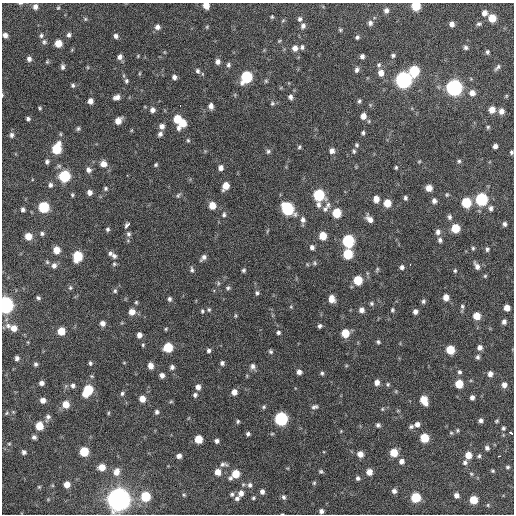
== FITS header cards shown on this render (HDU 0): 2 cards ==
NAXIS1  =                  512 / Axis length
NAXIS2  =                  512 / Axis length

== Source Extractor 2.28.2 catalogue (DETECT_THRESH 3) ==
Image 512 x 512 px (HDU 0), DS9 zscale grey, 1 PNG px = 1 image px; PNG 516 x 516 px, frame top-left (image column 1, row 512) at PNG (2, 3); no overlay
Background 1180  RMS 35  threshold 105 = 3 sigma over >= 5 px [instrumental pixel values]
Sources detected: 298; all 298 listed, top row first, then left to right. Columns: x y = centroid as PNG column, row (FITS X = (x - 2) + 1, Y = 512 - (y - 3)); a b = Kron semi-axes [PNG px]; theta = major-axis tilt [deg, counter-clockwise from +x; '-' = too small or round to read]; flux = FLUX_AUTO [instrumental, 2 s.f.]
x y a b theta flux
20 3 6 3 1 3.0e+03
206 5 5 5 - 2.2e+04
416 6 6 6 - 7.3e+04
35 7 6 5 - 9.2e+03
58 8 5 4 - 2.9e+03
386 11 6 6 - 9.0e+03
484 13 7 6 - 1.2e+04
272 17 5 3 - 2.8e+03
492 18 6 6 - 4.3e+04
85 19 5 5 - 3.2e+03
300 19 6 5 - 6.0e+03
370 23 7 6 - 7.7e+03
452 24 5 5 - 1.0e+04
479 24 7 5 6 4.8e+03
303 26 7 6 - 7.3e+03
157 27 6 6 - 9.6e+03
207 27 5 4 - 2.6e+03
340 30 5 4 - 3.0e+03
5 35 5 5 - 9.9e+03
41 35 6 5 - 4.7e+03
69 35 6 5 - 5.9e+03
116 36 6 5 - 6.9e+03
357 37 5 5 - 4.6e+03
279 41 5 4 - 2.5e+03
44 42 7 6 - 5.1e+03
58 43 6 6 - 3.0e+04
302 47 6 5 - 5.1e+03
466 47 5 5 - 5.4e+03
295 48 6 6 - 1.4e+04
487 52 5 4 - 4.7e+03
393 55 5 5 - 4.3e+03
362 56 5 4 - 6.7e+03
120 57 7 6 - 9.3e+03
29 59 6 5 - 7.6e+03
47 62 5 4 - 2.7e+03
218 62 7 5 86 9.4e+03
228 65 6 5 - 5.3e+03
379 65 6 6 - 5.1e+03
63 67 6 5 - 5.9e+03
87 67 5 3 - 2.2e+03
497 67 10 4 47 5.6e+03
357 70 7 5 68 6.8e+03
197 71 7 6 - 6.3e+03
414 71 7 6 - 1.1e+05
140 73 5 3 - 2.2e+03
381 73 8 7 - 1.6e+04
174 77 5 5 - 7.5e+03
246 77 8 6 60 1.8e+05
403 80 7 7 - 7.9e+05
126 81 6 5 - 4.5e+03
266 81 6 5 - 3.3e+03
73 85 5 5 - 4.2e+03
454 88 7 7 - 7.5e+05
472 93 7 7 - 1.4e+04
2 95 5 3 - 2.1e+03
117 97 7 5 20 1.1e+04
290 97 7 5 -76 7.2e+03
90 101 5 4 - 1.4e+04
359 101 5 4 - 4.1e+03
272 103 6 5 - 3.9e+03
180 106 2 2 - 3.9e+03
211 106 6 5 - 1.0e+04
40 108 4 3 - 2.9e+03
152 110 6 6 - 9.5e+03
492 110 6 6 - 2.1e+04
501 111 6 6 - 1.2e+04
363 116 7 6 - 1.6e+04
28 119 4 4 - 4.8e+03
177 119 7 5 88 5.0e+04
118 121 6 5 - 2.0e+04
183 123 9 6 56 4.0e+04
162 126 6 6 - 1.1e+04
488 127 5 5 - 3.4e+03
78 129 6 4 86 3.9e+03
363 133 5 4 - 4.2e+03
160 134 6 5 - 7.0e+03
11 135 6 5 - 6.3e+03
188 140 5 4 - 3.2e+03
357 145 6 5 - 3.9e+03
495 146 4 4 - 8.6e+03
299 147 5 5 - 3.6e+03
56 149 8 6 69 1.0e+05
268 151 6 6 - 5.1e+03
332 151 6 6 - 1.0e+04
354 151 6 5 - 4.1e+03
511 152 4 3 - 3.9e+03
419 161 5 3 - 2.3e+03
459 161 5 5 - 4.0e+03
47 162 5 5 - 5.5e+03
103 164 8 7 - 1.8e+04
156 164 5 4 - 3.4e+03
396 167 5 4 - 3.2e+03
221 168 6 5 - 1.0e+04
89 170 7 6 - 8.9e+03
64 176 7 6 - 1.6e+05
50 185 6 5 - 6.5e+03
226 186 7 5 62 2.8e+04
106 188 5 5 - 4.1e+03
429 188 6 6 - 1.8e+04
89 192 6 5 - 1.0e+04
72 195 5 4 - 3.2e+03
178 195 8 5 52 4.4e+03
319 195 7 7 - 1.5e+05
447 195 5 4 - 3.3e+03
405 198 5 4 - 5.0e+03
376 199 6 5 - 1.8e+04
481 199 7 6 - 2.3e+05
434 201 6 5 - 7.5e+03
466 202 6 6 - 9.3e+04
387 203 6 6 - 3.6e+04
212 205 6 6 - 3.1e+04
318 205 7 6 - 8.6e+03
328 205 9 6 79 8.7e+03
43 207 6 6 - 1.3e+05
491 208 7 5 83 6.8e+03
287 209 8 7 - 2.2e+05
325 209 8 7 - 8.1e+03
23 210 4 4 - 6.0e+03
337 213 6 6 - 6.2e+04
224 214 7 5 88 5.0e+03
449 217 6 5 - 5.8e+03
370 219 10 6 -44 1.5e+04
303 220 8 6 -74 8.5e+03
505 224 5 4 - 5.7e+03
127 225 6 3 49 1.5e+04
455 228 6 6 - 6.3e+04
108 229 5 5 - 4.5e+03
267 231 6 3 71 2.2e+03
438 232 7 6 - 8.8e+03
42 233 5 5 - 4.6e+03
128 234 7 6 - 5.9e+03
28 236 6 6 - 2.9e+04
323 236 6 6 - 4.1e+04
440 240 6 5 - 6.1e+03
348 241 7 6 - 2.3e+05
312 247 7 6 - 7.4e+03
473 248 5 4 - 3.1e+03
487 249 6 5 - 4.5e+03
56 250 6 6 - 2.9e+04
110 253 6 5 - 5.5e+03
348 254 6 6 - 9.5e+04
77 256 7 6 - 9.9e+04
114 256 8 6 -59 7.4e+03
203 258 9 5 45 8.4e+03
47 262 6 5 - 3.7e+03
315 263 6 5 - 4.1e+03
114 264 6 6 - 4.2e+03
410 264 3 2 - 2.4e+03
54 266 7 6 - 9.2e+03
477 266 9 5 -61 1.1e+04
402 267 5 5 - 6.6e+03
377 269 7 4 64 3.3e+03
192 270 7 5 -86 5.2e+03
243 270 4 4 - 3.9e+03
455 271 5 4 - 3.3e+03
485 276 4 4 - 2.9e+03
358 280 6 6 - 7.0e+04
218 283 6 4 -89 3.5e+03
70 288 6 4 -89 3.7e+03
228 288 6 5 - 4.4e+03
115 291 6 5 - 4.1e+03
257 293 6 5 - 4.6e+03
446 297 6 5 - 1.7e+04
38 298 5 4 - 4.4e+03
169 299 6 5 - 5.2e+03
332 299 7 6 - 1.9e+04
423 301 5 5 - 4.8e+03
136 302 5 4 - 2.9e+03
371 303 5 5 - 4.1e+03
5 305 7 6 - 8.3e+05
462 306 6 5 - 4.2e+03
291 307 5 4 - 2.3e+03
507 308 5 5 - 1.9e+04
209 310 5 4 - 3.5e+03
362 310 6 6 - 1.1e+04
392 310 5 4 - 3.3e+03
202 311 6 5 - 3.5e+03
132 312 7 7 - 1.9e+04
415 312 5 4 - 8.6e+03
235 316 6 4 85 3.0e+03
477 316 6 6 - 3.4e+04
504 322 5 4 - 7.2e+03
103 323 6 6 - 1.1e+04
8 326 8 7 - 9.3e+03
320 326 5 4 - 5.3e+03
14 328 6 6 - 2.0e+04
166 329 5 4 - 2.6e+03
61 331 6 5 - 4.0e+04
278 332 5 5 - 4.8e+03
345 333 6 6 - 4.6e+04
139 335 5 5 - 1.2e+04
378 342 5 4 - 4.0e+03
143 345 5 4 - 2.5e+03
168 347 6 6 - 7.7e+04
480 347 6 6 - 9.3e+03
209 350 5 5 - 5.3e+03
450 350 6 6 - 5.8e+04
271 352 6 5 - 4.3e+03
478 357 6 5 - 5.3e+03
17 358 5 5 - 6.4e+03
90 363 6 4 -68 4.1e+03
124 363 5 3 - 1.8e+03
222 363 5 5 - 5.8e+03
35 364 4 4 - 4.7e+03
151 366 6 5 - 1.6e+04
253 366 7 6 - 8.7e+03
172 367 5 5 - 6.7e+03
299 372 5 5 - 9.8e+03
459 372 5 5 - 4.8e+03
322 373 5 5 - 4.1e+03
490 374 6 5 - 1.2e+04
162 375 5 5 - 9.3e+03
247 376 5 3 - 2.0e+03
377 382 6 5 - 1.3e+04
41 383 5 4 - 8.6e+03
388 384 6 5 - 3.5e+03
459 384 6 6 - 4.9e+04
504 385 6 5 - 1.2e+04
73 386 7 6 - 7.1e+03
198 387 6 5 - 1.1e+04
88 390 10 6 59 1.0e+05
396 391 6 4 72 2.5e+03
234 392 5 5 - 1.4e+04
122 393 6 5 - 4.8e+03
195 395 5 5 - 5.3e+03
472 397 5 4 - 8.0e+03
142 399 6 5 - 2.3e+04
43 400 6 5 - 1.3e+04
424 400 8 5 -65 4.4e+04
171 402 6 4 1 2.6e+03
66 404 7 7 - 2.8e+04
264 407 6 5 - 3.8e+03
315 407 9 5 9 6.1e+03
382 409 4 4 - 2.5e+03
157 412 6 5 - 5.7e+03
7 413 5 3 - 2.4e+03
108 413 5 3 - 2.5e+03
48 417 9 6 66 7.9e+03
281 419 7 7 - 3.3e+05
481 420 5 4 - 6.9e+03
238 421 5 3 - 3.3e+03
497 421 5 3 - 3.1e+03
417 424 6 5 - 9.8e+03
378 425 5 5 - 5.3e+03
39 426 6 6 - 4.3e+04
411 427 7 5 23 5.1e+03
503 428 5 4 - 4.2e+03
457 430 6 4 71 3.2e+03
341 431 4 4 - 2.1e+03
451 433 5 5 - 3.2e+03
511 433 4 3 - 9.5e+03
248 434 4 4 - 5.2e+03
34 437 5 5 - 6.4e+03
424 438 6 6 - 6.7e+04
198 439 6 5 - 4.7e+04
217 441 5 4 - 6.3e+03
9 444 4 4 - 2.4e+03
487 448 5 5 - 6.5e+03
24 452 5 5 - 6.6e+03
84 452 6 6 - 7.7e+04
394 453 6 6 - 4.4e+04
360 454 6 6 - 1.8e+04
468 455 6 6 - 2.6e+04
179 456 5 5 - 9.8e+03
479 456 5 5 - 3.9e+03
499 456 3 2 - 3.9e+03
401 461 6 6 - 9.7e+03
465 463 7 6 - 6.4e+03
223 464 10 5 1 6.7e+03
102 467 6 6 - 2.7e+04
508 467 5 4 - 3.6e+03
321 471 6 5 - 3.9e+03
493 471 5 3 - 2.9e+03
116 472 9 7 68 1.9e+04
218 472 6 6 - 2.0e+04
369 472 6 6 - 1.9e+04
235 474 6 6 - 3.8e+04
471 474 5 4 - 2.7e+03
230 478 5 5 - 5.1e+03
358 478 6 5 - 5.5e+03
314 483 5 5 - 3.1e+03
67 484 6 5 - 2.1e+04
250 485 7 6 - 7.1e+03
39 487 5 5 - 3.1e+03
394 491 5 5 - 8.1e+03
262 492 5 5 - 8.5e+03
241 493 8 7 - 1.3e+04
232 494 6 5 - 4.5e+03
184 495 5 4 - 2.7e+03
456 495 5 5 - 9.9e+03
145 496 7 6 - 8.3e+04
284 497 6 5 - 5.5e+03
415 497 6 6 - 8.9e+04
237 498 6 5 - 6.2e+03
253 498 5 4 - 3.2e+03
118 499 9 9 - 2.3e+06
473 500 6 5 - 4.5e+04
321 511 5 5 - 7.5e+03
At the frame edge (FLAGS 8, measured only in part): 7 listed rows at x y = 20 3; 206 5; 416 6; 2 95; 511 152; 5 305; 511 433